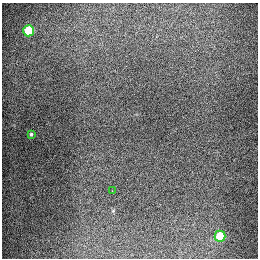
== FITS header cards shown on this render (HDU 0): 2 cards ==
NAXIS1  =                  256
NAXIS2  =                  256

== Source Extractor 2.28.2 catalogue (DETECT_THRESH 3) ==
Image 256 x 256 px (HDU 0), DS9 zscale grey, 1 PNG px = 1 image px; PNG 260 x 260 px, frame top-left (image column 1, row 256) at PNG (2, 3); each listed source drawn as its Kron ellipse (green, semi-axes under 4 px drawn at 4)
Background 1280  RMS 27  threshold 79.7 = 3 sigma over >= 5 px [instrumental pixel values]
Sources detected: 4; all 4 listed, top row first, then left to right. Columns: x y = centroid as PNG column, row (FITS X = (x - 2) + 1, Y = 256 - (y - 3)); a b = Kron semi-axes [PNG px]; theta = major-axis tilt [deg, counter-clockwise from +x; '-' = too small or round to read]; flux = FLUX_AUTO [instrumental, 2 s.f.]
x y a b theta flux
28 31 5 5 - 93000
31 134 4 3 - 2300
112 191 2 2 - 1500
220 236 5 5 - 68000